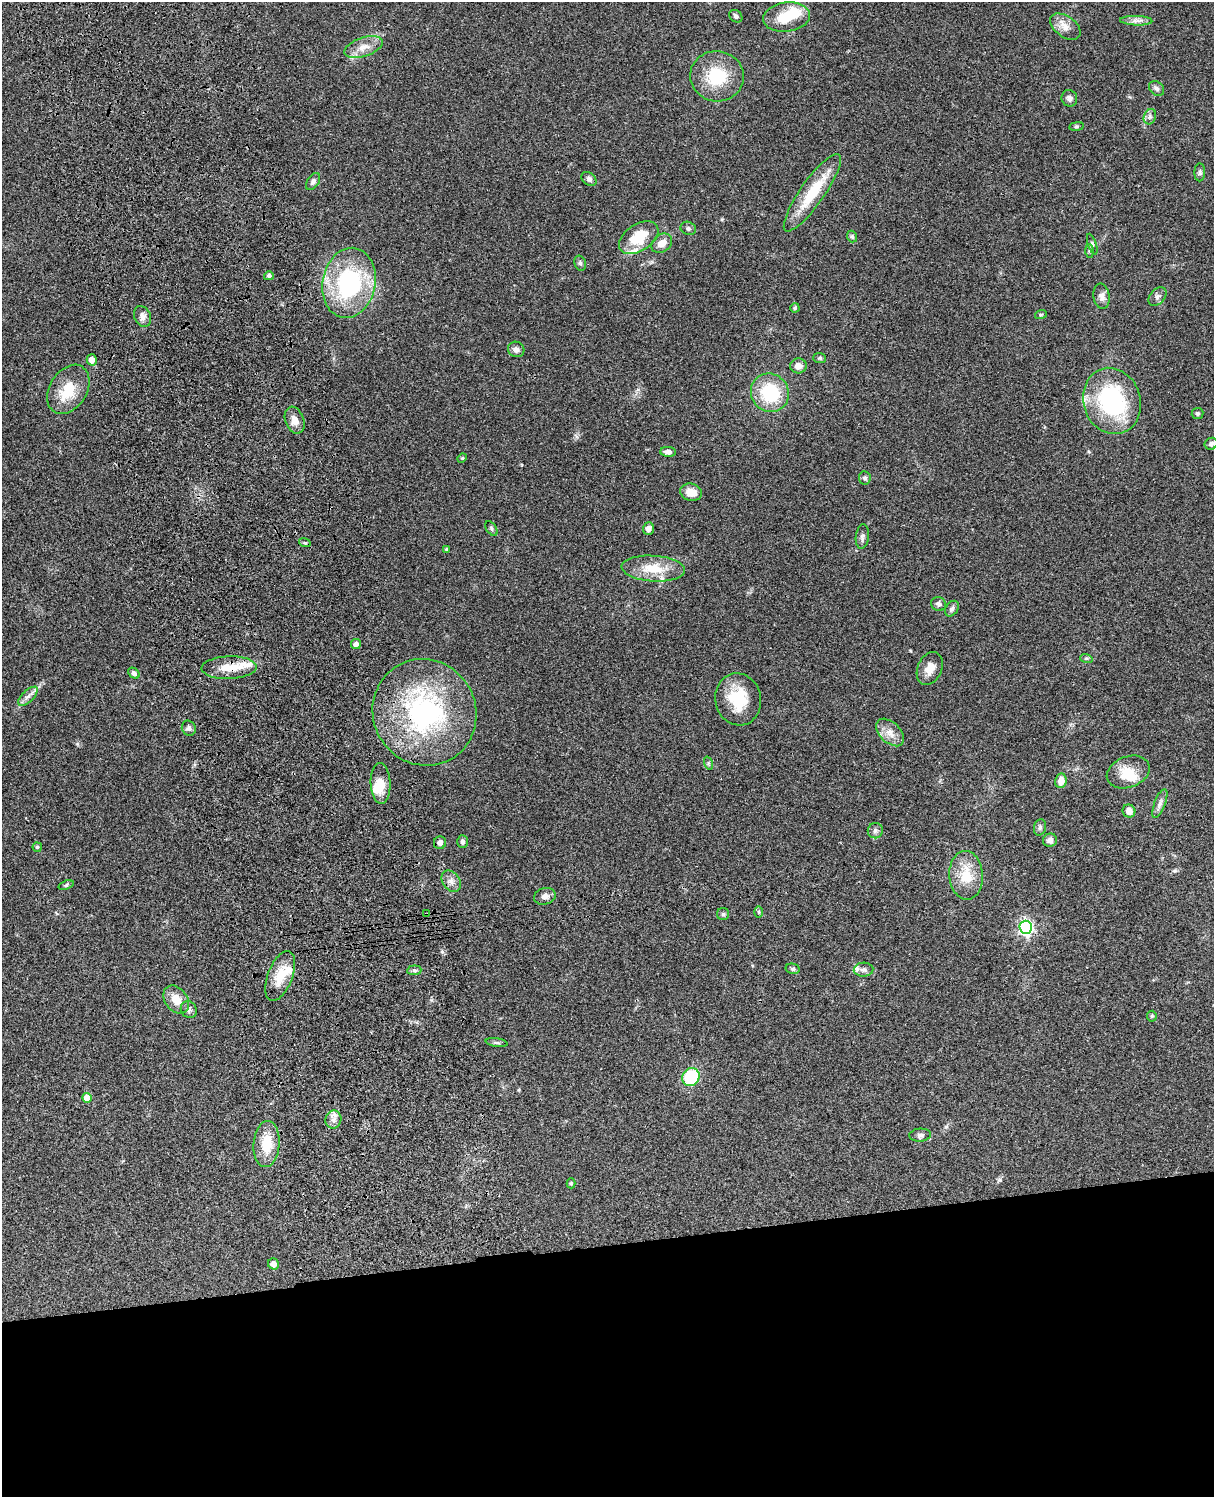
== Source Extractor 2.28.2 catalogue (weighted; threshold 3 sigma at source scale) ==
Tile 11 of 4 x 3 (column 3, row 3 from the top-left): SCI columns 2545-3756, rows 277-1771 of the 5086 x 4926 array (HDU 1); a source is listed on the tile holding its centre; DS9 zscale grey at full resolution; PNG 1216 x 1499 px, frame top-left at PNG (2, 2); each listed source drawn as its Kron ellipse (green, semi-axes under 4 px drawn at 4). Shown black and unused: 17% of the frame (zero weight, under 3 of 4 exposures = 6% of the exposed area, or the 3 px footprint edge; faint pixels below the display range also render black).
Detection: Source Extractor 2.28.2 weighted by HDU 2 'WHT'; one run over the whole footprint, this tile lists its part. Background 0.0964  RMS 0.0063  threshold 0.0285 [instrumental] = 3 sigma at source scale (4.5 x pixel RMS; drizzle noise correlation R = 1.50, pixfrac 1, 0.05/0.05 arcsec/px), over >= 5 px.
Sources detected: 104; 3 inside a brighter object's white glare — neither listed nor drawn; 6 inside a brighter listed object's ellipse — not listed separately; the other 95 listed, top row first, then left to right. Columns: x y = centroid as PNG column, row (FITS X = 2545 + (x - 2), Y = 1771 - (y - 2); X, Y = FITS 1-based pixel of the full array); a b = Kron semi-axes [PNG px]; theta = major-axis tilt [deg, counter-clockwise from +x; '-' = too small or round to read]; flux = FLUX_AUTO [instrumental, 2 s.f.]
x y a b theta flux
736 16 7 5 -40 1.7
787 17 23 14 8 17
1136 21 16 5 -2 3.1
1065 27 17 10 -36 5.7
363 47 20 9 18 7
717 76 27 25 -9 25
1156 88 8 6 -43 1.7
1069 98 8 7 - 2.4
1150 117 8 6 69 1.8
1076 126 7 4 8 0.86
1200 172 9 5 87 1.4
589 179 8 6 -40 1.6
313 181 9 5 57 1.8
812 193 46 12 55 25
688 228 8 6 -25 1.5
852 237 6 5 - 1.2
639 238 22 13 34 20
662 243 11 8 38 5.9
1092 244 11 4 -72 1.3
1090 251 7 4 -89 1.2
580 263 8 5 -74 1.2
269 276 5 4 - 1.9
349 283 35 26 79 73
1102 296 13 8 -82 3.4
1158 297 11 7 48 2.1
795 308 5 4 - 1.1
1041 314 6 3 19 0.7
142 316 11 8 -63 3
516 349 8 7 - 2.5
820 358 6 5 - 1.1
92 360 5 5 - 4.7
798 366 8 7 - 4.3
68 389 26 18 58 17
770 393 20 18 -50 33
1112 401 33 28 -72 69
1197 413 6 5 - 1
295 420 14 9 -69 5.4
1211 444 6 6 - 1.6
668 452 8 5 -2 2.6
462 458 5 4 - 0.75
865 478 6 6 - 1.5
691 492 11 8 -14 6.5
491 529 8 5 -54 1.1
648 529 6 5 - 3.2
862 537 12 6 83 2.2
305 543 6 3 -17 0.89
447 549 4 3 - 0.98
653 569 32 13 -4 15
939 604 7 7 - 1.7
952 609 8 6 54 1.8
356 644 5 5 - 2.2
1086 658 6 4 -18 1
229 668 27 11 2 12
930 668 17 12 66 6.8
134 673 6 4 -44 1.8
28 696 12 5 44 2.9
738 699 26 23 -78 22
424 712 54 51 -61 110
189 728 8 6 -57 2
890 732 16 10 -45 6.1
708 763 7 4 -72 0.82
1128 772 22 15 21 13
1061 781 7 5 82 6
380 783 20 10 -88 9
1160 803 15 5 70 2.9
1129 811 6 6 - 4.8
1040 827 8 6 75 1.5
875 831 8 7 - 1.9
1050 840 7 6 - 3
463 842 6 5 - 1.8
440 843 6 6 - 2.9
37 847 4 4 - 0.81
966 875 24 17 -86 16
451 881 11 8 -54 3.4
66 885 8 4 20 1.1
545 896 11 8 15 3
759 912 6 4 -89 0.83
427 914 4 2 - 0.72
723 914 6 6 - 1.1
1026 927 6 6 - 150
793 969 7 5 -14 1.1
414 970 7 5 6 1.4
864 970 10 7 4 2.1
280 976 26 12 68 15
176 1000 15 11 -55 8.8
189 1010 9 7 -51 2.1
1152 1016 5 5 - 0.87
497 1043 11 4 -9 1.2
691 1077 9 8 - 31
87 1098 5 5 - 7.5
333 1120 9 8 - 3.2
920 1135 11 6 4 1.9
267 1144 23 13 86 16
571 1183 5 4 - 0.96
273 1264 5 5 - 3.5
Overlapping masked pixels (flux is a lower limit): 3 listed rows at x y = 229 668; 424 712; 427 914